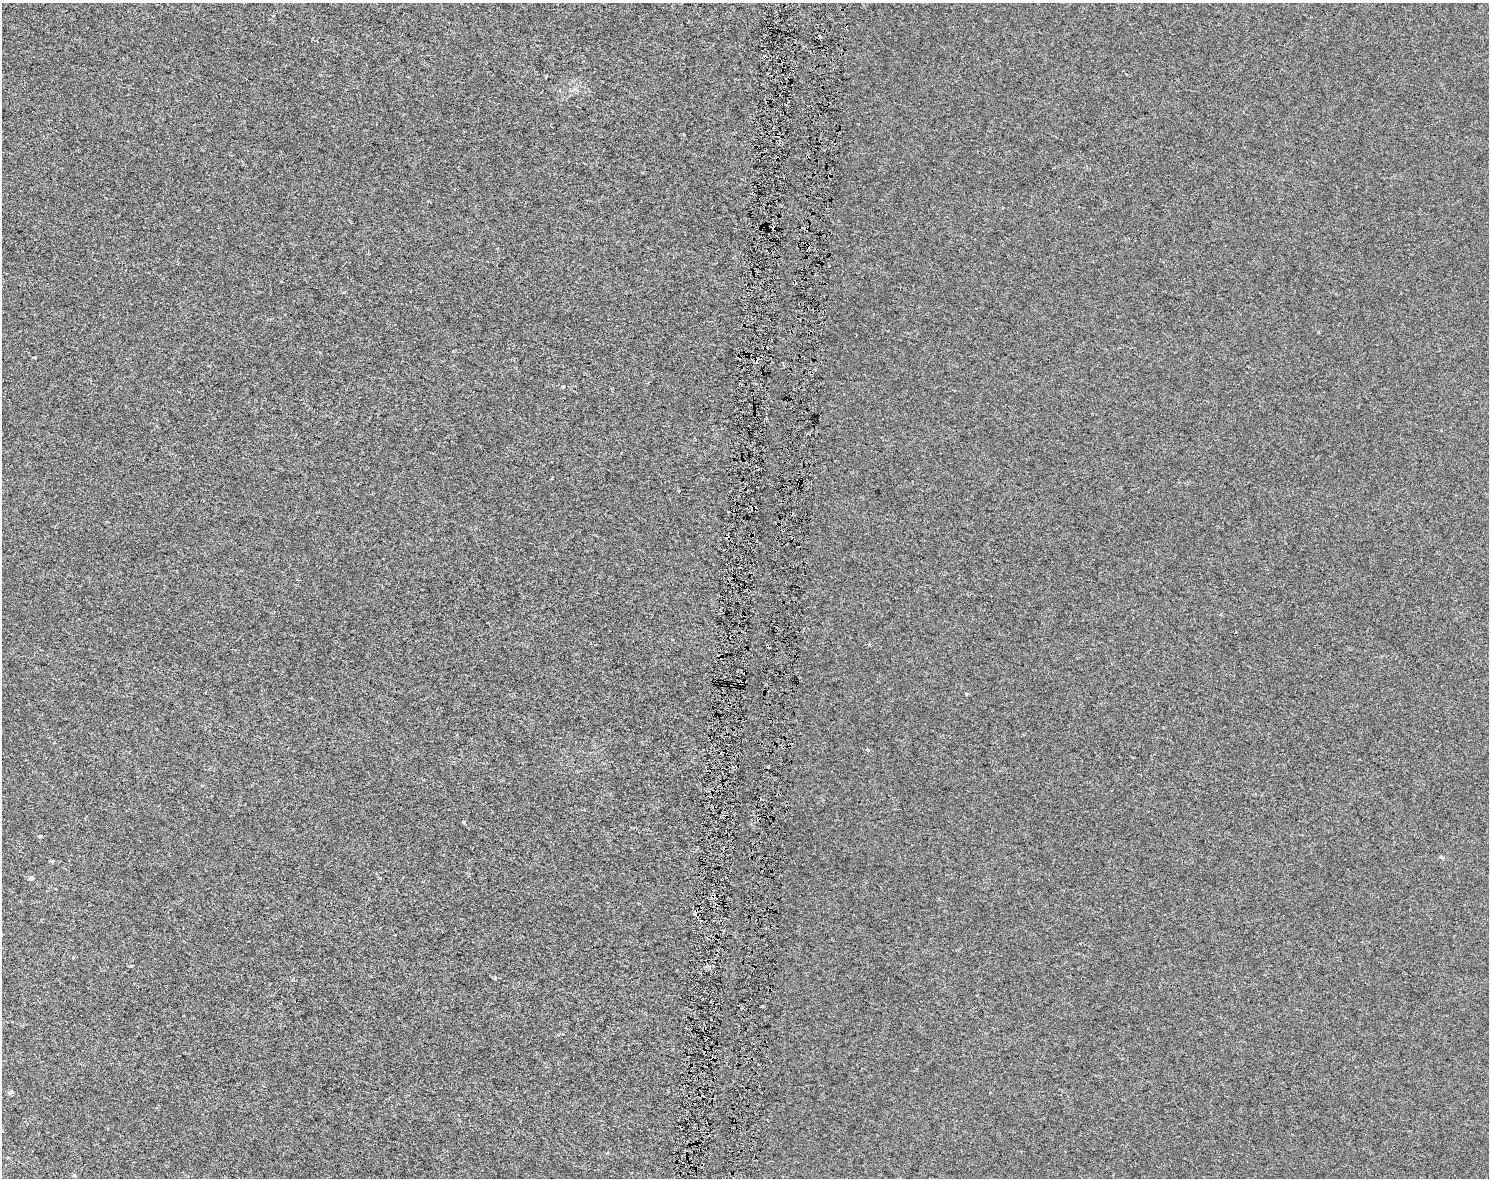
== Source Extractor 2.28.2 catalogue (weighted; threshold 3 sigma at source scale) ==
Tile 5 of 3 x 4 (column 2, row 2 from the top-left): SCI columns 1773-3259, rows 2355-3530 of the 4975 x 4717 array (HDU 1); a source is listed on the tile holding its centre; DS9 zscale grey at full resolution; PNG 1491 x 1180 px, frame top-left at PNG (2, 3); no overlay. Shown black and unused: <1% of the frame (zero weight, under 3 of 6 exposures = <1% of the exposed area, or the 3 px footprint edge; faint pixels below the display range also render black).
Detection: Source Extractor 2.28.2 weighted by HDU 2 'WHT'; one run over the whole footprint, this tile lists its part. Background -2.74e-05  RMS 0.0023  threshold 0.00955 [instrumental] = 3 sigma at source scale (4.09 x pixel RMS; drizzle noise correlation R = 1.36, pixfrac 0.8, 0.0396/0.0396 arcsec/px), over >= 5 px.
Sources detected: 29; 9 cosmic-ray / hot-pixel residue — not listed; the other 20 listed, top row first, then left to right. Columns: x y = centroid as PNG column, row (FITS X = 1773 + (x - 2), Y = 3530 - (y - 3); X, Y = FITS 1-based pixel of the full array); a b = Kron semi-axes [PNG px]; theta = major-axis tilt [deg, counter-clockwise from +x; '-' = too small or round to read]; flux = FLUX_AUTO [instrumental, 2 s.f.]
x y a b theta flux
820 36 4 4 - 1.2
830 175 4 3 - 0.25
753 193 3 3 - 0.26
808 245 4 3 - 0.24
794 282 3 3 - 0.58
562 386 3 3 - 0.61
766 419 4 3 - 0.22
800 482 6 3 61 0.24
755 508 4 3 - 0.76
464 822 4 3 - 0.38
40 836 4 4 - 0.26
1441 857 7 4 -27 0.3
52 861 6 4 -18 0.23
31 878 5 5 - 0.63
695 913 5 4 - 1.2
495 978 5 3 - 0.24
11 1092 5 5 - 0.53
702 1097 6 3 -8 0.37
8 1158 4 3 - 0.19
74 1176 5 4 - 0.27
Overlapping masked pixels (flux is a lower limit): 9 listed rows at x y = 820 36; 830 175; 753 193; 808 245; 794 282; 800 482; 755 508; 695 913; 702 1097
Unlisted compact peaks at least as high as the median listed source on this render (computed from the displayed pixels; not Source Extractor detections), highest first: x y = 35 357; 868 750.